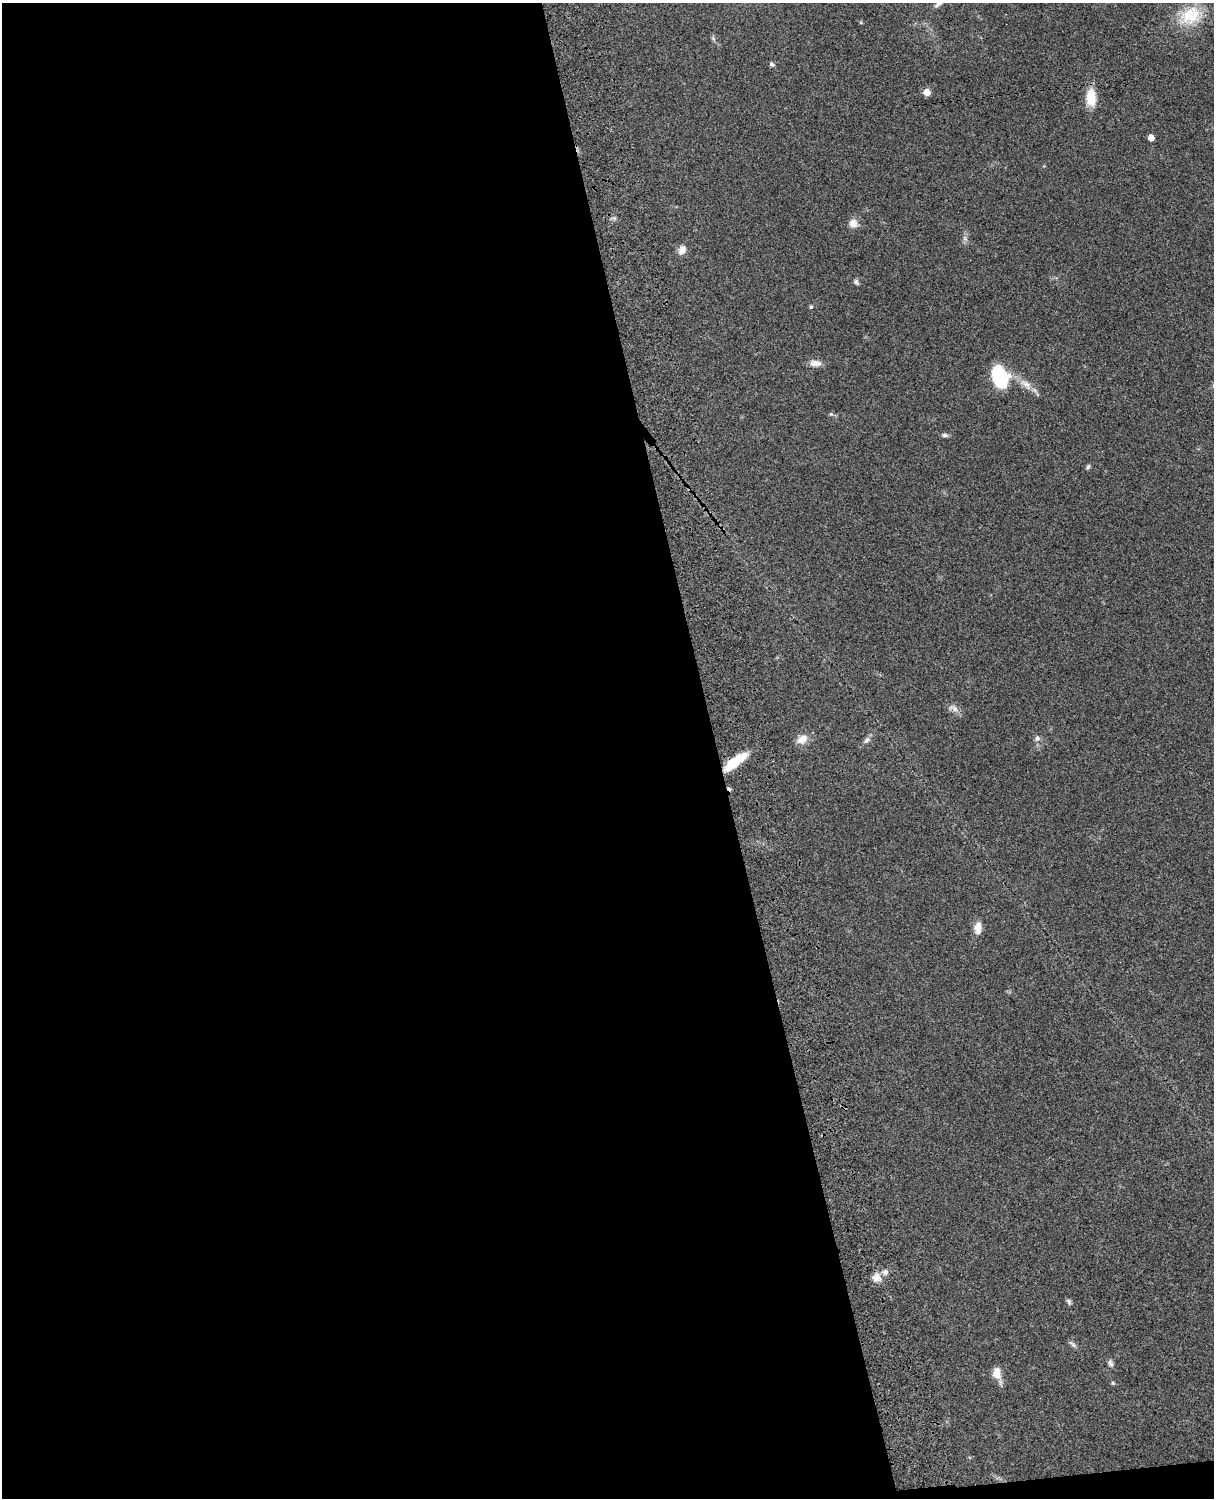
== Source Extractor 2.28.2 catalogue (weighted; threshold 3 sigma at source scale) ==
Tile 9 of 4 x 3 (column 1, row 3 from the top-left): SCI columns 122-1333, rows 277-1772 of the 5089 x 4927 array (HDU 1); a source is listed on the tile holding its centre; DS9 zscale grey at full resolution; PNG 1216 x 1500 px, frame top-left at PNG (2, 3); no overlay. Shown black and unused: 60% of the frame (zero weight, under 3 of 4 exposures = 6% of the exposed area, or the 3 px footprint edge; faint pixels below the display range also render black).
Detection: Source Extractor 2.28.2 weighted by HDU 2 'WHT'; one run over the whole footprint, this tile lists its part. Background 0.081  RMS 0.0059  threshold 0.0264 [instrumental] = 3 sigma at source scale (4.5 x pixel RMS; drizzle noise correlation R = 1.50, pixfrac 1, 0.05/0.05 arcsec/px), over >= 5 px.
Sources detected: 34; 1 too faint to see at this stretch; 1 cosmic-ray / hot-pixel residue — not listed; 1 inside a brighter listed object's ellipse — not listed separately; the other 31 listed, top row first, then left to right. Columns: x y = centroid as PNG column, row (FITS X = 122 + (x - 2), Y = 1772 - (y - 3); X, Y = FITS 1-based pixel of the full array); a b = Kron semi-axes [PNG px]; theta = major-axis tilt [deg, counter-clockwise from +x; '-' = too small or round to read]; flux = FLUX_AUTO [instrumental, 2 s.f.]
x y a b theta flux
938 4 13 6 36 2.3
1190 15 32 24 31 22
861 22 6 3 73 0.54
713 38 6 5 - 1
772 64 7 5 -36 1.3
927 92 5 5 - 8.8
1091 98 23 12 -88 11
1151 137 5 5 - 5.6
853 223 12 11 - 4.3
682 250 13 9 62 3.7
856 282 8 5 -54 1.3
811 307 5 4 - 0.89
815 363 16 8 -5 3.8
1000 377 20 13 -70 43
1026 384 22 9 -40 6.4
1213 386 6 4 -90 0.74
831 414 6 5 - 0.91
945 435 8 5 -3 1.5
1088 467 7 5 54 1.1
954 708 16 8 -27 3.2
1037 738 7 7 - 1.9
802 739 15 10 29 5.8
867 740 12 7 38 2.3
735 762 29 9 38 16
978 928 15 10 82 5
876 1277 13 12 - 4.7
1069 1301 7 5 -60 1.4
1073 1344 13 5 -39 1.6
1110 1363 10 6 -68 1.7
997 1374 17 9 -74 6.5
1113 1383 5 5 - 0.74
Overlapping masked pixels (flux is a lower limit): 1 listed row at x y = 735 762
Isophote crosses this tile's border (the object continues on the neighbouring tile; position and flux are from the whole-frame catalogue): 2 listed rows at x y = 938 4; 1213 386